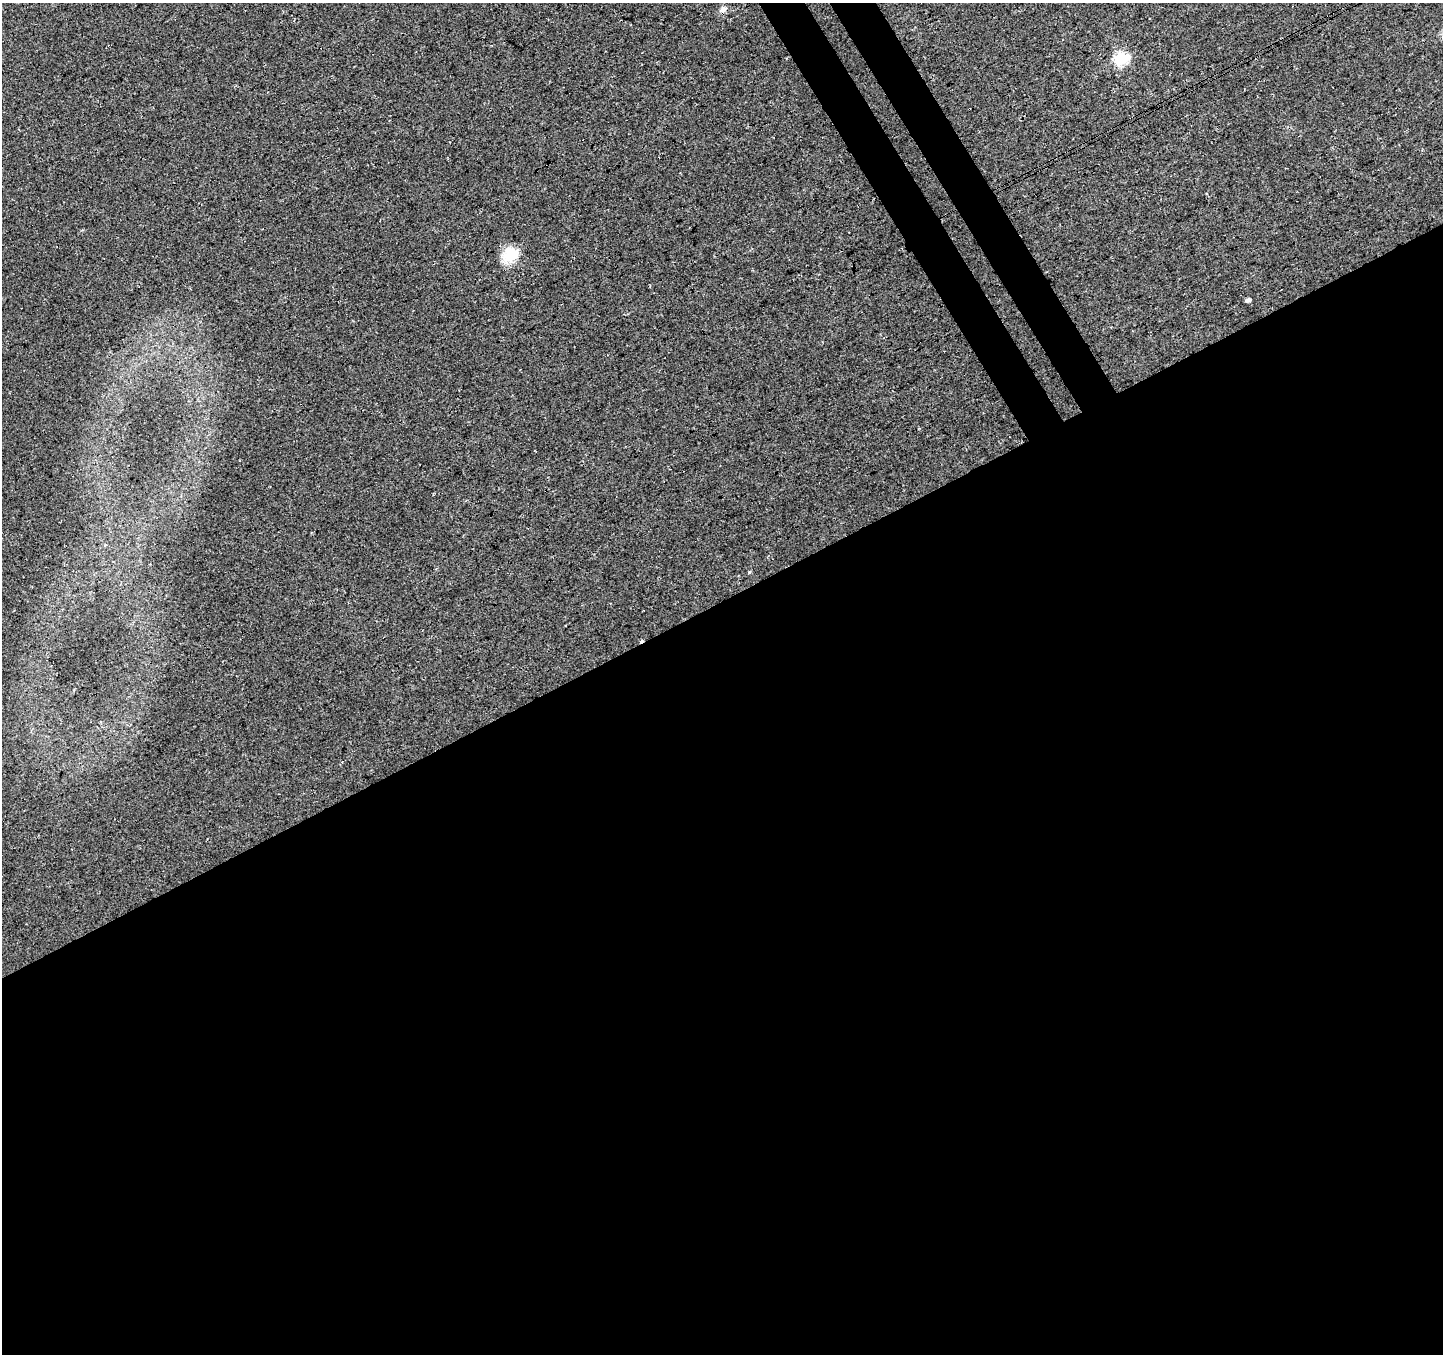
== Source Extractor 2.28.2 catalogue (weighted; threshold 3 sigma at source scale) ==
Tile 15 of 4 x 4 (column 3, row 4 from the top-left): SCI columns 2938-4378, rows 196-1547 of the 5871 x 5740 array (HDU 1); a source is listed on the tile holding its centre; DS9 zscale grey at full resolution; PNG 1445 x 1356 px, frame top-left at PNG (2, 3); no overlay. Shown black and unused: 58% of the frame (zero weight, under 3 of 4 exposures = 5% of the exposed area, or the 3 px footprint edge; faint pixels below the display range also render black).
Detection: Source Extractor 2.28.2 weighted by HDU 2 'WHT'; one run over the whole footprint, this tile lists its part. Background 0.0524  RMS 0.0082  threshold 0.0367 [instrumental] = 3 sigma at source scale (4.5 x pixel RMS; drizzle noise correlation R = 1.50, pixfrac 1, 0.0396/0.0396 arcsec/px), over >= 5 px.
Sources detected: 5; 1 cosmic-ray / hot-pixel residue — not listed; the other 4 listed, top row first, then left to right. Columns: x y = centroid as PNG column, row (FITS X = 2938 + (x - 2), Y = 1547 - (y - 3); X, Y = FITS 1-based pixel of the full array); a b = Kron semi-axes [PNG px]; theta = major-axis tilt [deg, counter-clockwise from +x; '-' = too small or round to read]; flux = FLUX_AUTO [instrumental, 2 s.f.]
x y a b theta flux
723 10 10 7 49 3.4
1121 58 7 6 - 100
510 254 20 15 29 19
1248 300 5 4 - 2.6